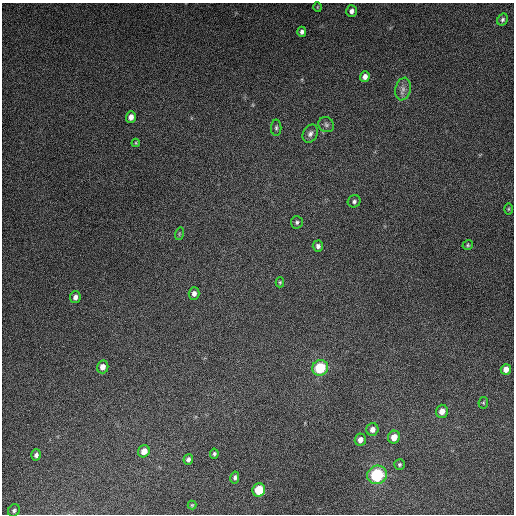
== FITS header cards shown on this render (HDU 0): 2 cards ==
NAXIS1  =                  512
NAXIS2  =                  512

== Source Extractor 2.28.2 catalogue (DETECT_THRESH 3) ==
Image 512 x 512 px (HDU 0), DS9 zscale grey, 1 PNG px = 1 image px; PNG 516 x 516 px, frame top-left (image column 1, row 512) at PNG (2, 3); each listed source drawn as its Kron ellipse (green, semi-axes under 4 px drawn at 4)
Background 5280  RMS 320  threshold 962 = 3 sigma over >= 5 px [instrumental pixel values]
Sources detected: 38; all 38 listed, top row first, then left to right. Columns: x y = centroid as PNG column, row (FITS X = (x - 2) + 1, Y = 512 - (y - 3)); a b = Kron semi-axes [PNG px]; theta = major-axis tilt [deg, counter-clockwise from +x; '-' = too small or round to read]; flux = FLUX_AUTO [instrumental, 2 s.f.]
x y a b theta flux
317 7 5 3 - 1.8e+04
351 11 6 5 - 8.8e+04
502 20 6 5 - 4.6e+04
302 32 5 4 - 6.8e+04
365 77 5 4 - 1.1e+05
403 89 11 7 76 1.2e+05
131 117 5 5 - 1.4e+05
326 125 8 7 - 6.5e+04
276 128 8 5 89 4.6e+04
310 134 9 7 63 8.9e+04
136 143 4 4 - 2.1e+04
354 201 6 6 - 5.8e+04
508 209 6 4 89 2.6e+04
297 222 6 6 - 4.8e+04
179 234 6 4 73 3.0e+04
468 245 5 4 - 3.1e+04
318 246 5 5 - 7.6e+04
280 282 5 4 - 2.8e+04
194 293 6 5 - 8.6e+04
75 297 6 5 - 9.8e+04
103 367 6 5 - 1.4e+05
320 368 8 7 - 1.0e+06
506 369 5 5 - 1.5e+05
483 403 6 5 - 2.7e+04
442 411 6 6 - 1.8e+05
372 429 6 6 - 1.2e+05
394 437 6 6 - 2.2e+05
360 440 6 5 - 1.1e+05
144 451 6 5 - 1.7e+05
214 454 5 4 - 4.2e+04
36 455 6 4 72 6.4e+04
188 459 5 5 - 6.8e+04
399 465 5 5 - 3.9e+04
377 475 10 9 - 1.5e+06
235 477 6 4 79 5.4e+04
259 490 7 6 - 6.5e+05
192 505 4 4 - 2.5e+04
14 510 6 5 - 4.4e+04